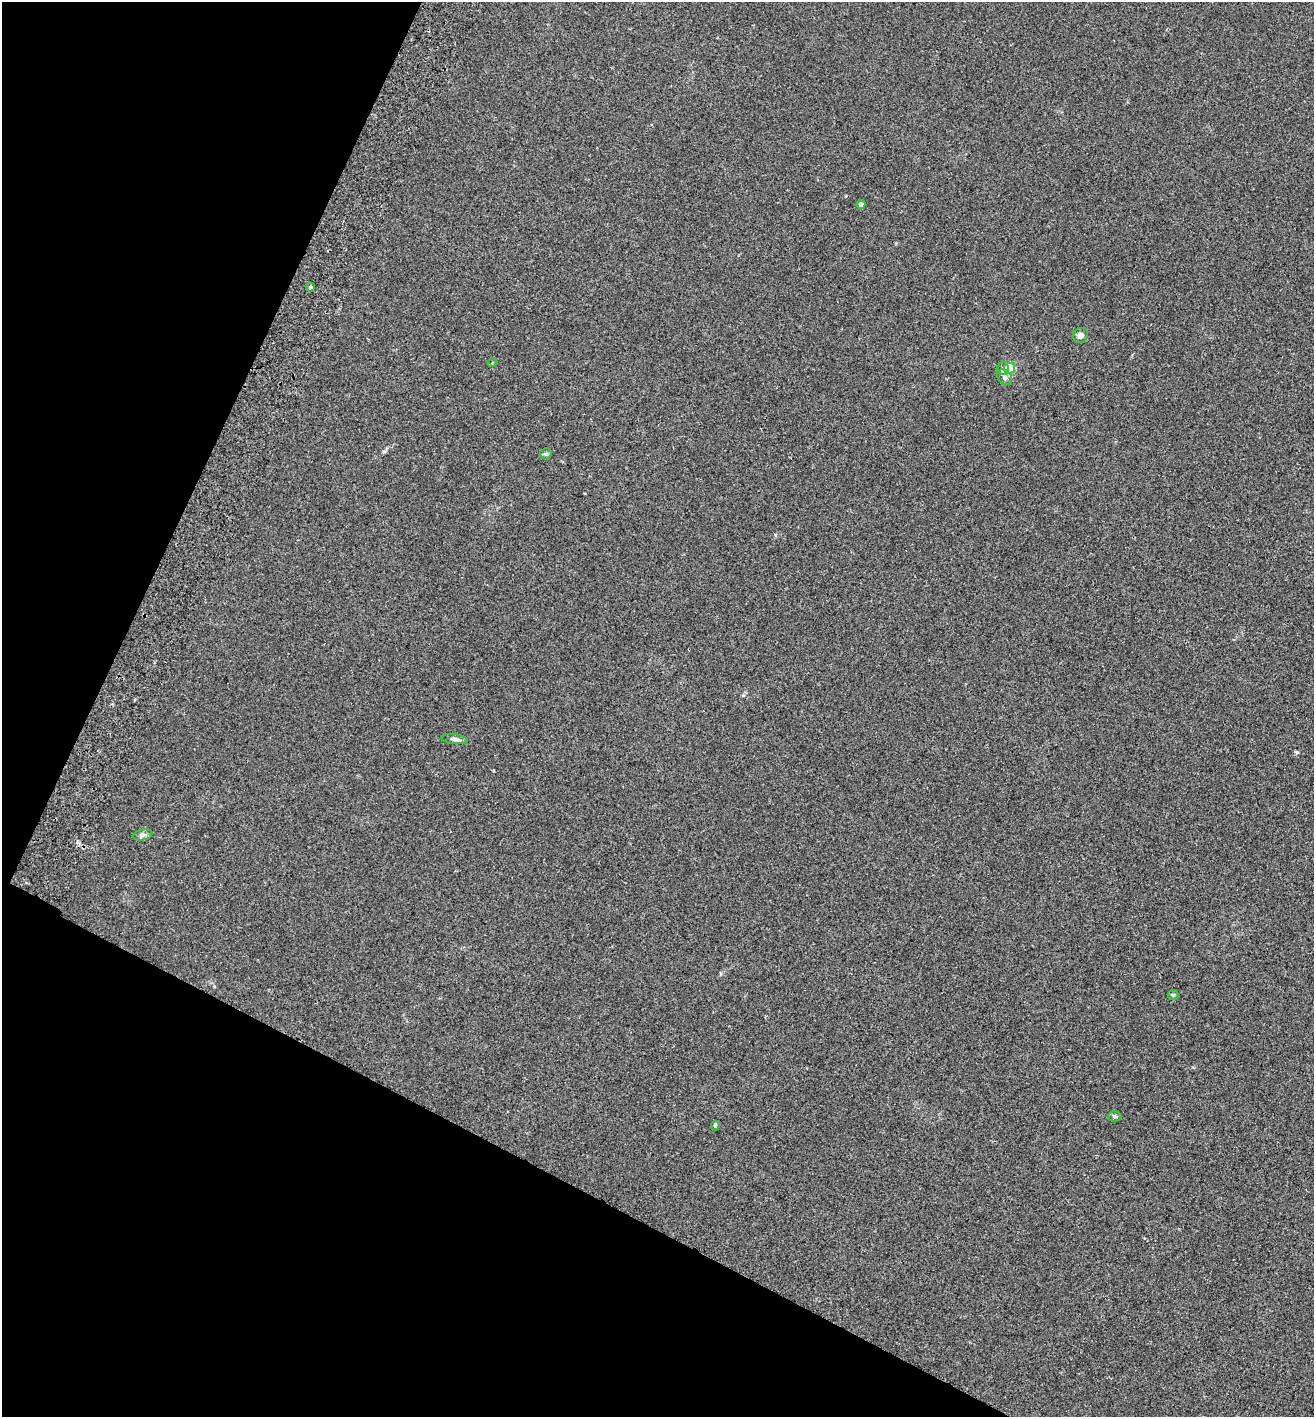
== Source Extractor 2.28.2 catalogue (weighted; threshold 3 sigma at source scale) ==
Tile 9 of 4 x 4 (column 1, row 3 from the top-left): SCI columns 199-1510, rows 1448-2862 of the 5779 x 5720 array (HDU 1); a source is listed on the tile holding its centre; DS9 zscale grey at full resolution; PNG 1316 x 1419 px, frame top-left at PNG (2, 2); each listed source drawn as its Kron ellipse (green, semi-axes under 4 px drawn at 4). Shown black and unused: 25% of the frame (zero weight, under 2 of 3 exposures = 3% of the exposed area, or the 3 px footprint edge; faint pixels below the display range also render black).
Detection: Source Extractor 2.28.2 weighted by HDU 2 'WHT'; one run over the whole footprint, this tile lists its part. Background 0.0353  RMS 0.007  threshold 0.0317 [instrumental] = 3 sigma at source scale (4.5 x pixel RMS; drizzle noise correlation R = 1.50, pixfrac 1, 0.05/0.05 arcsec/px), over >= 5 px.
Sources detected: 13; all 13 listed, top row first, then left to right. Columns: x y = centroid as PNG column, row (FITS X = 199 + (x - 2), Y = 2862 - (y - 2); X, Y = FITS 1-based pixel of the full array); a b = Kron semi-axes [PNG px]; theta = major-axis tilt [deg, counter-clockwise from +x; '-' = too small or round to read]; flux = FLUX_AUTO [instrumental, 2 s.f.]
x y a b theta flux
861 204 4 4 - 2.3
310 287 5 4 - 1.1
1080 335 8 7 - 3
492 363 4 3 - 0.63
1010 368 5 5 - 27
1003 369 6 6 - 2.8
1005 377 9 6 -56 2.7
546 454 6 5 - 1.2
454 739 13 4 -7 2.4
143 835 10 5 11 1.9
1173 995 5 5 - 0.83
1114 1116 7 5 0 1.2
715 1126 4 3 - 0.91